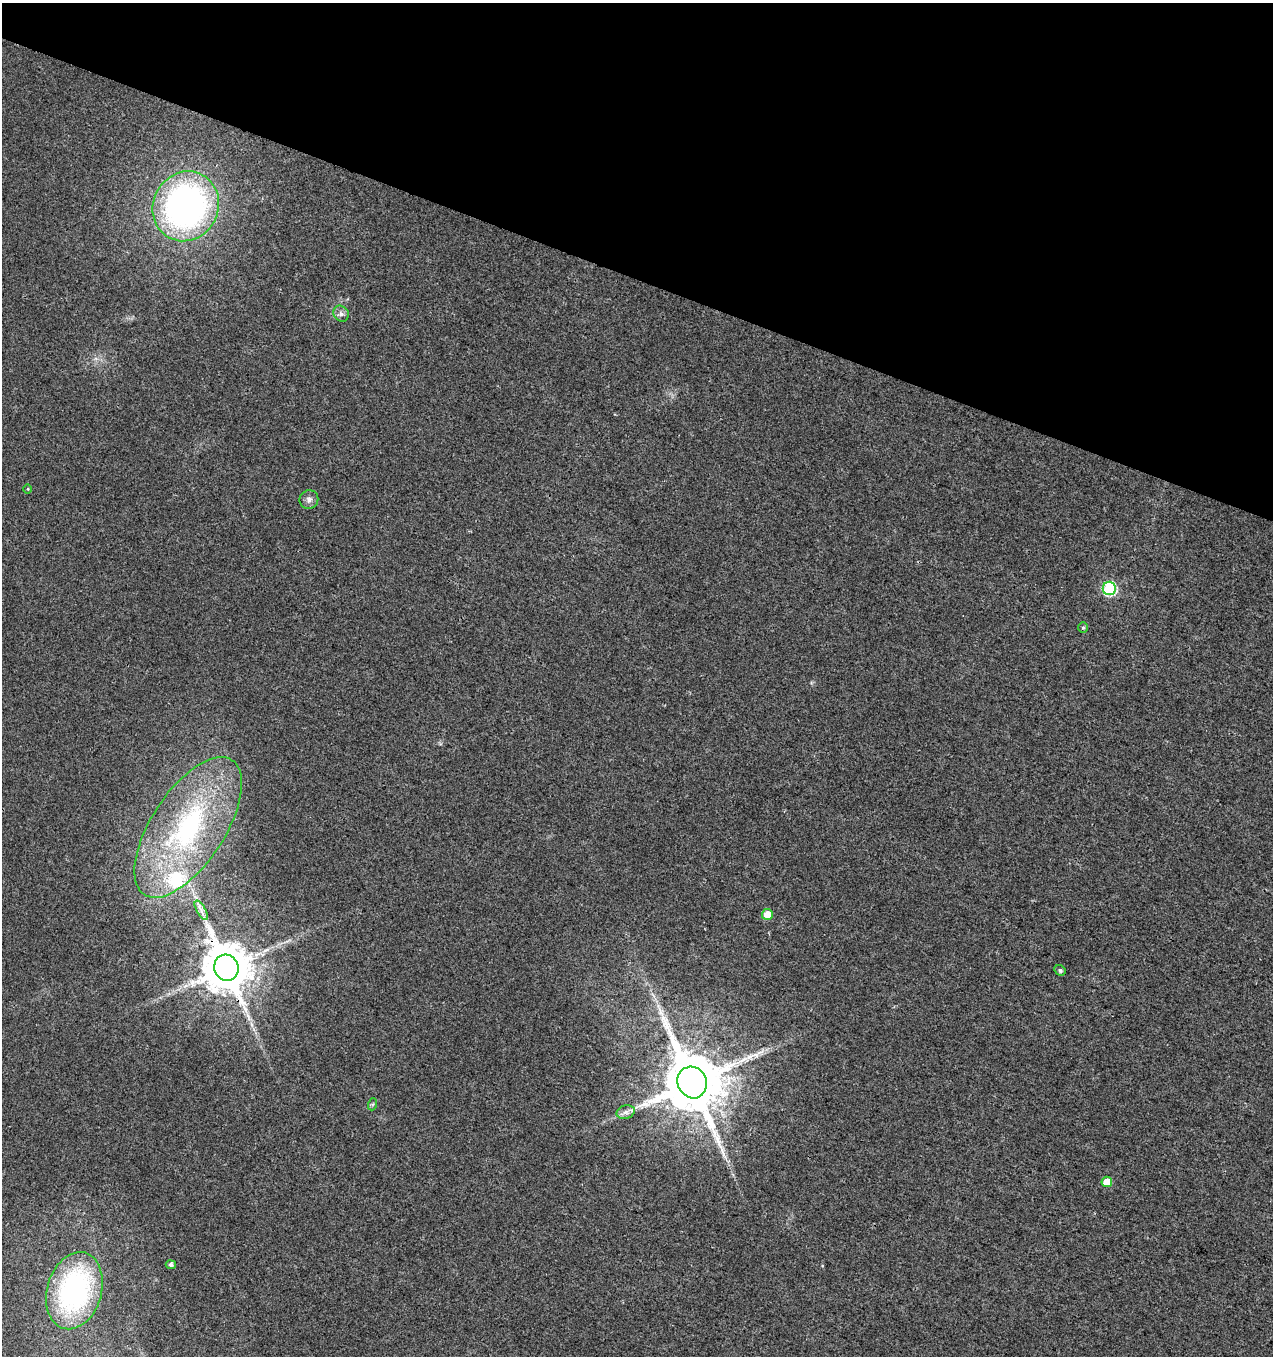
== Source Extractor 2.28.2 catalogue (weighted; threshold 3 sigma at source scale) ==
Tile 2 of 4 x 4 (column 2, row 1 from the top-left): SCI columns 1550-2820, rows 4064-5417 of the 5574 x 5425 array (HDU 1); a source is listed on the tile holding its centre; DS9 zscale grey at full resolution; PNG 1275 x 1358 px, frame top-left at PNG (2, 3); each listed source drawn as its Kron ellipse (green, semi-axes under 4 px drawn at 4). Shown black and unused: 20% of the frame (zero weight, under 3 of 4 exposures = <1% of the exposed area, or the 3 px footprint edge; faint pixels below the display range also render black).
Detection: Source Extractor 2.28.2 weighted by HDU 2 'WHT'; one run over the whole footprint, this tile lists its part. Background 0.00757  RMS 0.0031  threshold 0.0141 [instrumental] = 3 sigma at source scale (4.5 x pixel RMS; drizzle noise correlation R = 1.50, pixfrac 1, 0.0396/0.0396 arcsec/px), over >= 5 px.
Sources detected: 19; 1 long thin detection or spike segment (spike, bleed or trail) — neither listed nor drawn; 1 inside a brighter listed object's ellipse — not listed separately; the other 17 listed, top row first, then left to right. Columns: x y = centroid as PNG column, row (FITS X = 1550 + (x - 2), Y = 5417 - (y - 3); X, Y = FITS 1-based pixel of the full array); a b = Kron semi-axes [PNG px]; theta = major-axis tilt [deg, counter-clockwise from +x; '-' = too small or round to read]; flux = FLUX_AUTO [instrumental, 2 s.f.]
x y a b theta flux
186 206 36 32 61 110
341 314 8 7 - 1.1
28 489 4 3 - 0.3
309 500 9 9 - 1.4
1109 588 7 6 - 41
1083 628 5 5 - 0.49
188 827 80 36 57 58
201 910 11 4 -61 1.3
767 914 5 5 - 4.5
226 968 13 12 - 1700
1060 970 6 5 - 0.73
692 1082 16 14 -63 2800
373 1104 6 4 71 0.41
626 1112 9 6 14 1.3
1107 1182 5 5 - 5.8
171 1265 5 4 - 0.98
74 1291 39 27 73 59
Overlapping masked pixels (flux is a lower limit): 1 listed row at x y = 226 968